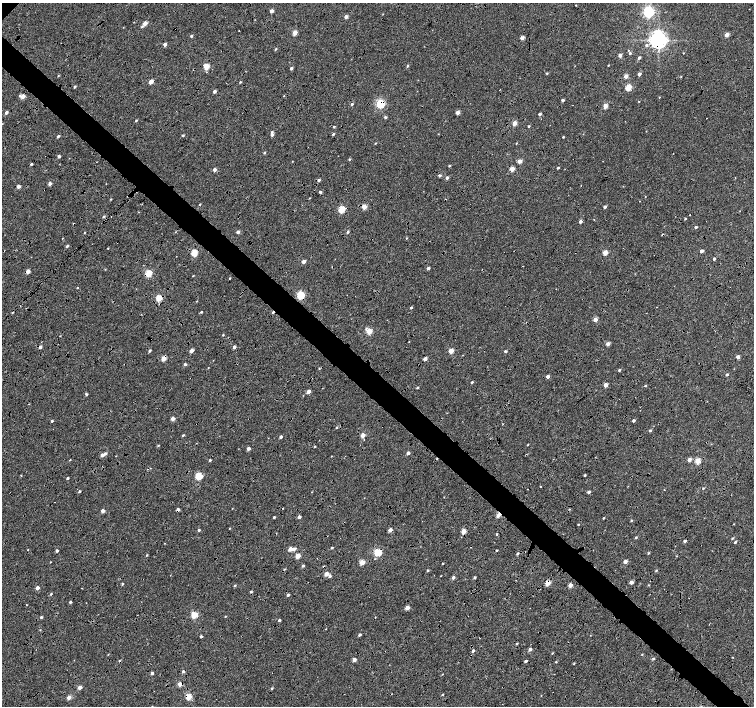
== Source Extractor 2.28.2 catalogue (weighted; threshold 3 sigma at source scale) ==
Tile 6 of 4 x 4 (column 2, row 2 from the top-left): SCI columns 1512-3015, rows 3046-4452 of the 6025 x 6022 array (HDU 1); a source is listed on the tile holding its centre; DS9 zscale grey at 2 x 2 block average (1 PNG px = mean of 2 x 2 image px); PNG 756 x 708 px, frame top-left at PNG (2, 3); no overlay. Shown black and unused: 9% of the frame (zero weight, under 4 of 8 exposures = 5% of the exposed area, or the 3 px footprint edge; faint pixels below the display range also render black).
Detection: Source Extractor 2.28.2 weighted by HDU 2 'WHT'; one run over the whole footprint, this tile lists its part. Background 8.86e-04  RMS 0.0025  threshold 0.0102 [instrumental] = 3 sigma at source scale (4.09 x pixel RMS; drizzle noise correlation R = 1.36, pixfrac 0.8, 0.0396/0.0396 arcsec/px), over >= 5 px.
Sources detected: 269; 17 cosmic-ray / hot-pixel residue — not listed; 1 inside a brighter listed object's ellipse — not listed separately; the other 251 listed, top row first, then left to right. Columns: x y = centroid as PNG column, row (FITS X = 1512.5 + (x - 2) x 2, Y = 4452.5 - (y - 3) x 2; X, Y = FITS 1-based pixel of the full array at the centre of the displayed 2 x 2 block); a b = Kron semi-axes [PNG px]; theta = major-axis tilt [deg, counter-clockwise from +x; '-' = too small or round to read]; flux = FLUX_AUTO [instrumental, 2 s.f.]
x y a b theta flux
576 5 2 2 - 0.47
271 11 2 2 - 3.3
649 12 4 4 - 92
346 16 3 2 - 2.7
145 23 3 2 - 5.2
142 26 3 3 - 0.64
239 30 2 2 - 0.22
295 32 3 2 - 6.6
727 35 3 2 - 4.5
191 36 3 2 - 0.91
522 38 3 2 - 4.5
658 40 5 4 - 290
165 44 2 2 - 2.3
646 45 3 3 - 0.93
276 49 3 2 - 0.5
630 53 3 3 - 0.87
683 53 2 2 - 0.29
620 55 2 2 - 3.7
639 58 3 2 - 1.2
608 65 2 2 - 0.36
206 66 3 3 - 13
407 66 3 2 - 0.53
291 68 2 2 - 1.4
547 73 2 2 - 0.66
639 74 2 2 - 2.5
58 76 3 2 - 0.29
626 76 2 2 - 4.4
681 77 3 2 - 0.26
151 82 3 2 - 5.9
240 82 3 2 - 0.44
75 87 3 2 - 0.72
628 87 3 3 - 15
214 91 3 2 - 1.7
23 96 3 3 - 5.6
284 96 2 2 - 0.23
659 97 2 2 - 0.27
563 100 2 2 - 1.4
639 101 2 2 - 0.28
352 104 3 2 - 0.89
380 104 3 3 - 53
605 106 3 2 - 6.9
457 112 2 2 - 4
6 113 3 3 - 1.4
540 114 2 2 - 1.4
385 117 2 2 - 1.1
136 120 3 2 - 0.5
514 123 3 2 - 6.1
529 126 2 2 - 0.66
334 127 2 2 - 0.65
272 134 3 3 - 1.3
333 134 3 3 - 0.78
183 135 3 2 - 0.71
58 136 3 2 - 0.87
563 137 2 2 - 0.47
375 143 2 2 - 0.33
516 143 2 2 - 0.3
264 153 3 2 - 0.59
59 156 2 2 - 1.6
349 159 3 2 - 0.44
292 161 3 2 - 0.2
519 161 2 2 - 5.7
96 162 2 2 - 0.19
31 164 3 2 - 0.73
449 166 2 2 - 0.58
558 168 2 2 - 0.62
512 169 3 2 - 7
214 170 3 2 - 2.2
439 175 3 2 - 1.3
447 178 3 3 - 1.4
319 180 3 3 - 0.96
50 183 3 2 - 2.4
18 186 2 2 - 3
320 192 2 2 - 1.5
645 196 2 2 - 0.16
309 198 2 2 - 0.3
111 199 3 2 - 0.36
200 204 3 2 - 0.39
364 207 3 2 - 8.2
605 207 3 2 - 1.4
342 209 3 3 - 20
139 212 3 2 - 0.24
690 215 2 2 - 0.46
104 216 3 2 - 0.73
111 216 2 2 - 0.22
685 219 3 2 - 0.5
594 220 2 2 - 0.29
580 221 2 2 - 1.9
696 227 2 2 - 1
84 232 3 2 - 0.31
175 232 2 2 - 0.24
238 232 2 2 - 2.3
348 232 3 3 - 0.82
62 238 3 2 - 0.24
407 238 3 2 - 0.33
67 246 3 3 - 0.77
108 248 2 2 - 0.33
4 251 2 2 - 0.18
701 251 2 2 - 2.6
194 253 3 3 - 18
605 253 3 3 - 9.3
714 259 2 2 - 1.1
304 261 2 2 - 3.3
428 268 3 2 - 1.3
105 269 3 2 - 0.26
28 271 3 2 - 5
148 273 3 3 - 19
193 276 2 2 - 0.31
230 278 3 2 - 0.39
77 288 2 2 - 0.52
301 295 3 3 - 32
159 298 3 3 - 15
411 307 2 2 - 0.75
201 312 2 2 - 0.48
595 319 3 2 - 4.2
369 331 3 3 - 13
223 335 2 2 - 0.35
60 336 3 2 - 0.23
409 342 2 2 - 0.24
608 344 2 2 - 3.4
40 347 3 2 - 1.7
234 347 3 2 - 1.9
191 350 3 2 - 4
150 351 3 2 - 0.87
451 351 3 2 - 7.8
505 351 2 2 - 1.1
738 357 2 2 - 3.6
163 358 3 2 - 8.3
425 359 2 2 - 3.9
185 364 3 2 - 1.2
319 368 3 2 - 0.39
619 370 2 2 - 0.92
727 374 3 3 - 0.78
548 376 2 2 - 2.7
472 382 2 2 - 0.9
606 385 2 2 - 5.4
645 386 3 2 - 0.56
417 387 3 2 - 0.58
308 391 3 2 - 3.7
86 394 3 3 - 0.85
173 419 2 2 - 4.5
634 420 2 2 - 1.4
52 421 3 2 - 0.6
336 427 3 2 - 0.52
650 430 3 3 - 0.79
183 435 3 2 - 0.63
363 435 3 2 - 5.2
281 437 2 2 - 1.6
158 445 3 2 - 0.48
528 445 2 2 - 0.37
315 447 2 2 - 0.43
248 449 3 2 - 2.4
408 453 2 2 - 2.8
105 454 3 3 - 1.2
102 455 3 2 - 2.4
331 456 2 2 - 0.23
553 459 2 2 - 0.16
689 459 3 2 - 3.5
70 460 3 2 - 0.19
210 460 2 2 - 0.68
698 461 3 3 - 12
148 469 2 2 - 0.69
585 475 2 2 - 0.65
199 476 3 3 - 27
67 478 2 2 - 0.88
540 487 2 2 - 0.47
703 488 3 2 - 0.45
528 489 2 2 - 0.18
664 490 2 2 - 0.27
79 491 2 2 - 0.83
589 492 2 2 - 1.6
444 497 2 2 - 0.21
232 508 2 2 - 0.19
178 510 2 2 - 3
103 511 2 2 - 3.5
498 515 4 3 - 2.9
274 517 2 2 - 0.59
299 517 2 2 - 2.8
604 518 2 2 - 0.47
631 520 3 2 - 0.5
578 524 2 2 - 0.41
229 528 2 2 - 0.26
199 530 2 2 - 0.86
390 530 3 2 - 3.5
464 531 3 2 - 8.9
496 534 3 2 - 0.45
636 537 3 3 - 0.6
732 538 3 2 - 0.47
685 541 3 2 - 1.4
735 542 3 2 - 0.8
165 543 2 2 - 0.3
332 548 2 2 - 0.66
290 549 3 2 - 5.5
294 549 4 3 - 1.6
57 551 2 2 - 1.3
378 552 3 3 - 30
648 553 3 3 - 0.51
517 554 3 2 - 0.9
146 555 3 2 - 0.43
298 556 3 2 - 8.5
625 561 2 2 - 3.5
50 562 2 2 - 0.26
362 562 3 2 - 11
443 563 3 2 - 0.29
303 566 3 2 - 1.1
427 570 3 2 - 0.62
656 570 3 2 - 0.51
326 574 3 2 - 6.6
330 576 3 3 - 0.87
441 576 2 2 - 0.22
453 577 3 3 - 1.8
474 577 3 2 - 0.84
631 582 2 2 - 3.5
548 583 3 3 - 10
122 584 3 2 - 0.64
570 585 2 2 - 5.4
648 585 3 2 - 0.34
235 586 3 3 - 0.6
37 588 2 2 - 3
51 594 3 2 - 0.59
288 595 3 2 - 1.1
70 602 2 2 - 1
26 605 2 2 - 0.21
407 608 3 2 - 5.8
194 615 3 3 - 19
225 616 2 2 - 0.4
41 617 2 2 - 0.81
279 620 2 2 - 1
40 630 3 2 - 0.29
359 635 2 2 - 1.4
201 636 2 2 - 0.96
517 644 3 2 - 0.48
530 649 3 2 - 1.9
473 651 3 2 - 1.2
552 653 3 2 - 0.46
108 654 3 2 - 0.26
642 654 3 2 - 0.28
732 657 2 2 - 0.31
653 659 3 3 - 0.68
354 660 3 2 - 3.5
526 661 2 2 - 1.5
556 662 3 3 - 0.38
574 664 3 2 - 0.43
183 672 3 2 - 1.4
152 673 2 2 - 1.5
442 674 3 2 - 0.32
180 684 3 2 - 5.1
80 687 3 2 - 4.1
272 688 3 2 - 0.53
442 695 3 2 - 0.53
69 697 3 2 - 6.2
189 697 3 3 - 17
Overlapping masked pixels (flux is a lower limit): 16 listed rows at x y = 658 40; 380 104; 512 169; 364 207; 4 251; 28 271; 148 273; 301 295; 159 298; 40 347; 163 358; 178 510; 498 515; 548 583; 180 684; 189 697